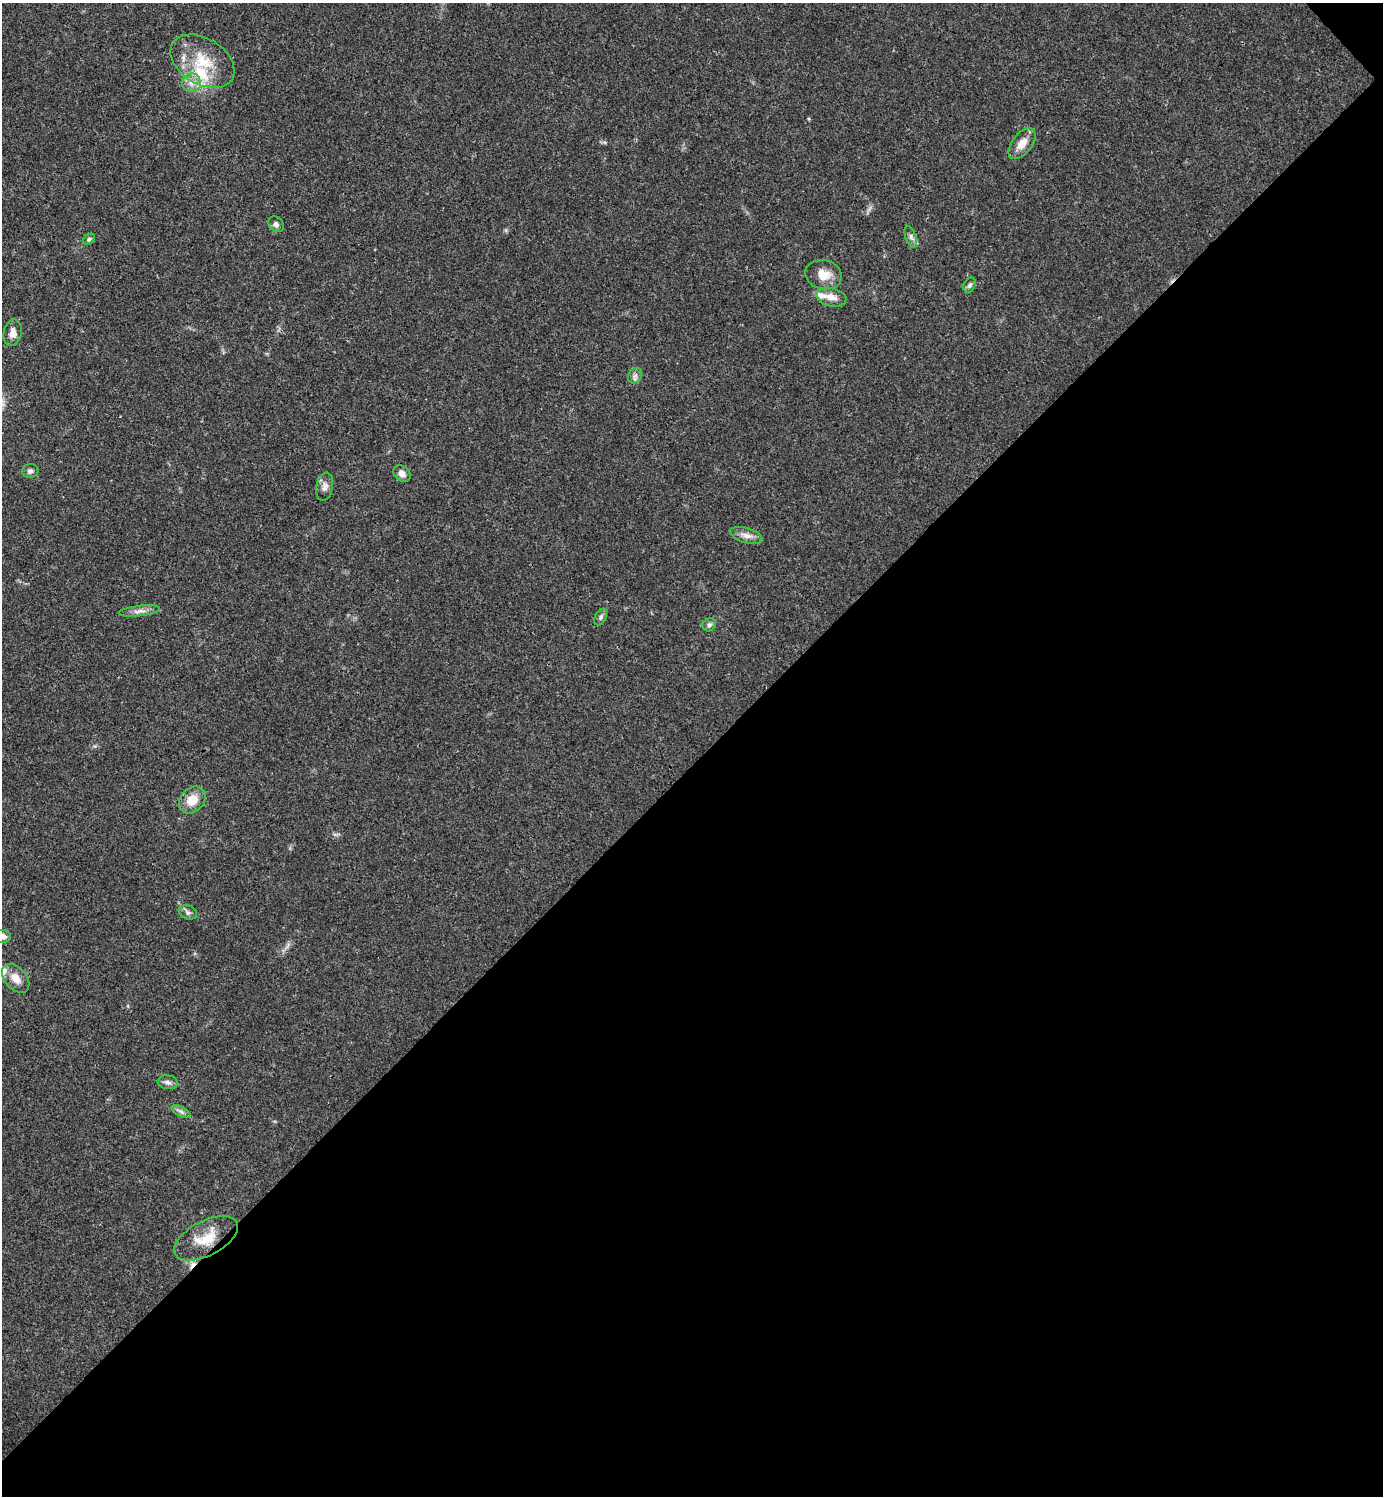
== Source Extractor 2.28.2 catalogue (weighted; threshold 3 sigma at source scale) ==
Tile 12 of 4 x 4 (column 4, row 3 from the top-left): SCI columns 4443-5823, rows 1495-2988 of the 5981 x 5981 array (HDU 1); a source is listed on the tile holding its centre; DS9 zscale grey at full resolution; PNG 1385 x 1498 px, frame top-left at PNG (2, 3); each listed source drawn as its Kron ellipse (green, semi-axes under 4 px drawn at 4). Shown black and unused: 49% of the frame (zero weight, under 3 of 4 exposures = <1% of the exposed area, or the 3 px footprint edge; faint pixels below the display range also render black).
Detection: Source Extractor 2.28.2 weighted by HDU 2 'WHT'; one run over the whole footprint, this tile lists its part. Background 0.0205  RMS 0.0022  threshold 0.0101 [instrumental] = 3 sigma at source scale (4.5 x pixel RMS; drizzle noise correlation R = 1.50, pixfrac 1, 0.05/0.05 arcsec/px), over >= 5 px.
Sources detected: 28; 1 cosmic-ray / hot-pixel residue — neither listed nor drawn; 2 inside a brighter listed object's ellipse — not listed separately; the other 25 listed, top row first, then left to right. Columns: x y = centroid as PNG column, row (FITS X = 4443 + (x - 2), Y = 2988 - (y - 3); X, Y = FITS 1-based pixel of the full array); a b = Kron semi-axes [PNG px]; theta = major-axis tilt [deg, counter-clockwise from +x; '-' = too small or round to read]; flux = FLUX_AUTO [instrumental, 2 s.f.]
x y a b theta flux
202 61 35 23 -32 9.5
191 83 9 9 - 1.7
1022 144 18 10 52 2.7
276 224 9 7 -43 0.72
911 237 11 5 -71 0.82
89 239 6 5 - 0.44
823 275 18 14 -13 3.2
970 285 8 5 60 0.56
831 297 15 9 -14 2.1
13 333 13 9 78 1.7
635 376 8 6 53 0.79
30 471 8 7 - 0.76
402 474 9 7 -40 1.3
325 487 14 8 79 1.2
746 535 17 7 -16 1.6
139 611 21 5 7 1.4
601 617 9 5 62 0.61
709 625 7 6 - 0.54
192 800 15 11 46 3.6
188 912 9 7 -21 0.71
2 936 9 6 -5 1.2
16 978 16 11 -48 2.5
168 1082 10 7 -6 0.86
181 1112 10 5 -27 0.72
206 1238 35 17 28 6.1
Isophote crosses this tile's border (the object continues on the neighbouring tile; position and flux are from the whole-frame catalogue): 1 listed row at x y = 2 936